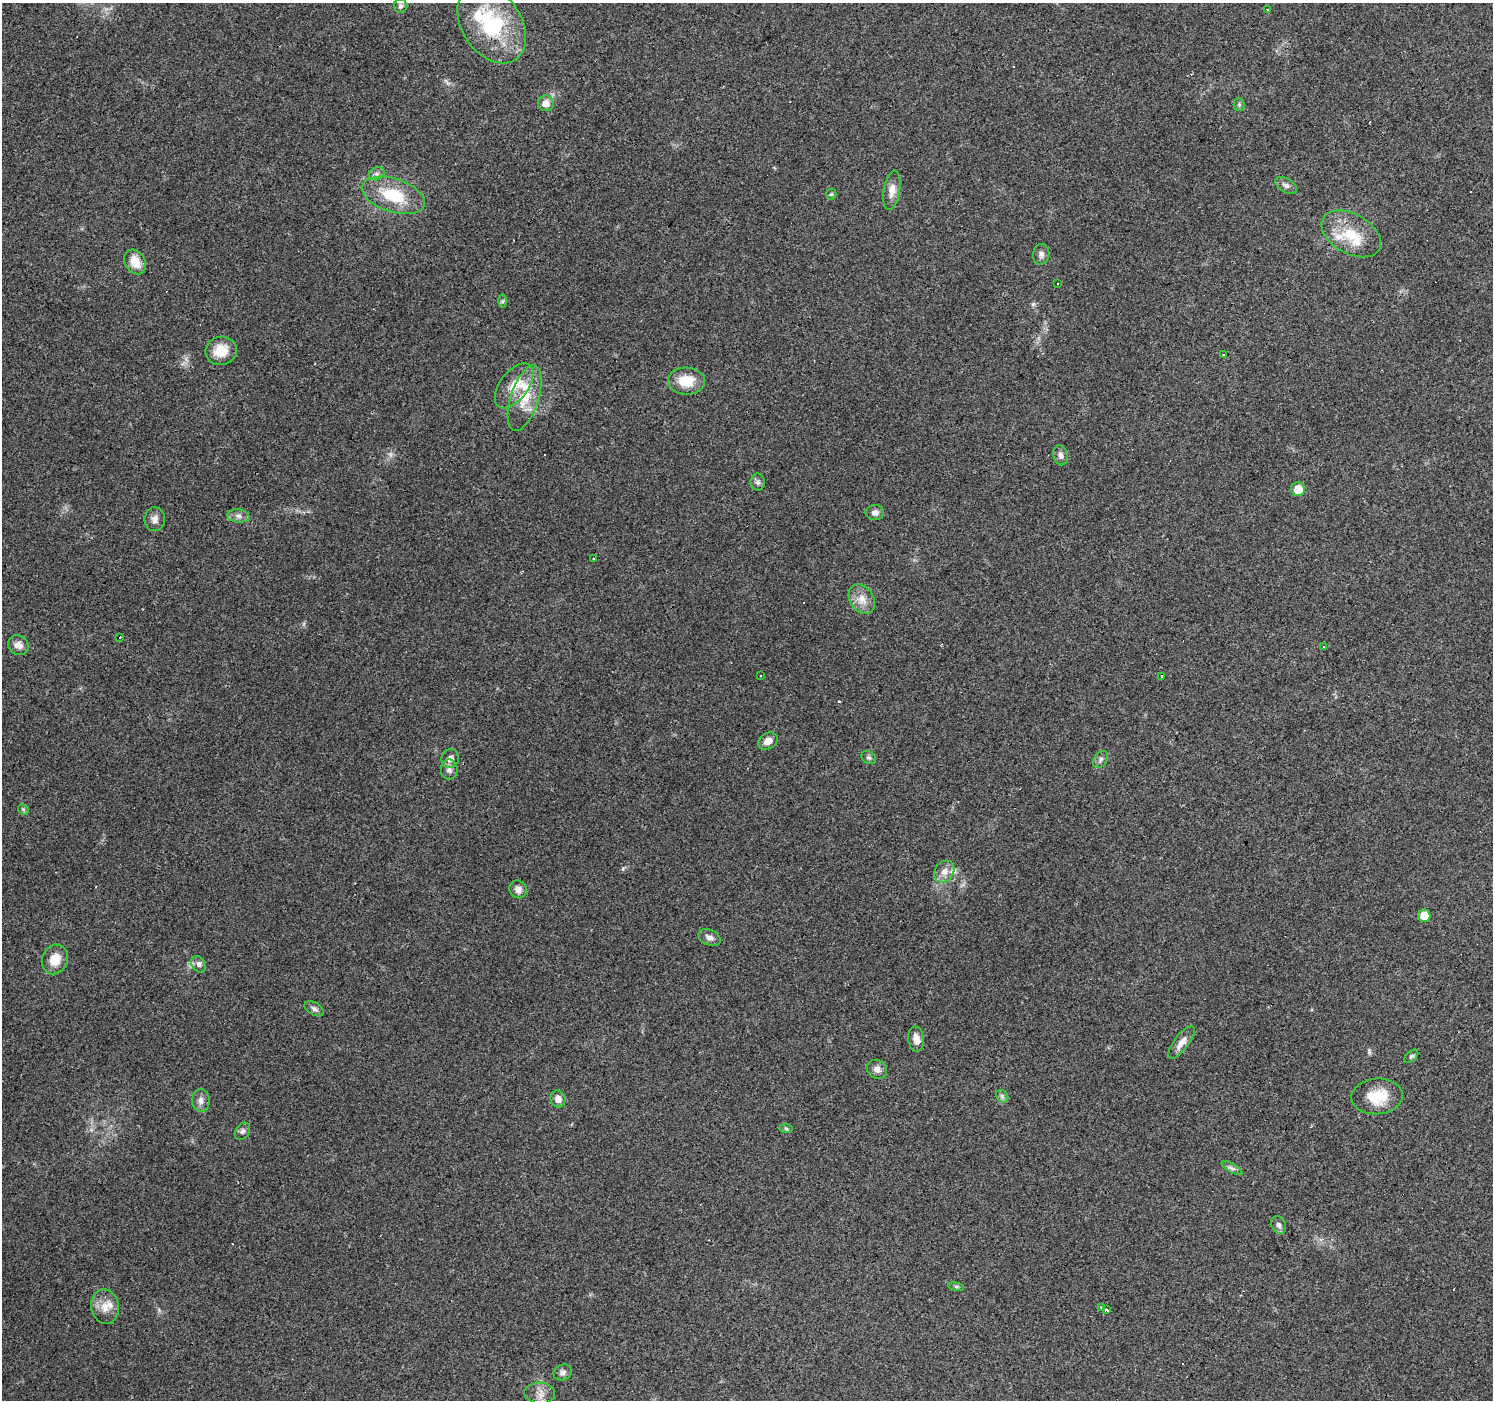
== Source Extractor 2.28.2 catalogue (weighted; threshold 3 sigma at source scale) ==
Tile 10 of 4 x 4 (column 2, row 3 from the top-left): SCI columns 1493-2983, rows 1571-2968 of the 5968 x 6005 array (HDU 1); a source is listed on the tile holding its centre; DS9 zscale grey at full resolution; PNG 1495 x 1402 px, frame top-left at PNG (2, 3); each listed source drawn as its Kron ellipse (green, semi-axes under 4 px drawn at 4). Shown black and unused: <1% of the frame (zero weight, under 3 of 4 exposures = <1% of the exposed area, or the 3 px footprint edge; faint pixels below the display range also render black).
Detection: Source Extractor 2.28.2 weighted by HDU 2 'WHT'; one run over the whole footprint, this tile lists its part. Background 0.0939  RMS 0.0067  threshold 0.0302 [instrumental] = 3 sigma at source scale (4.5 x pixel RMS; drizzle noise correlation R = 1.50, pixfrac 1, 0.0396/0.0396 arcsec/px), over >= 5 px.
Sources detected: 77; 8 cosmic-ray / hot-pixel residue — neither listed nor drawn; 5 inside a brighter listed object's ellipse — not listed separately; the other 64 listed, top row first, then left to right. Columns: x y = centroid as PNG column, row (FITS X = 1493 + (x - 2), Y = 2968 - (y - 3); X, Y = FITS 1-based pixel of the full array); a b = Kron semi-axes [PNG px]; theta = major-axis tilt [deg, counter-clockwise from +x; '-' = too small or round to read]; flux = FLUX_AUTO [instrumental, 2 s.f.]
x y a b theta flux
401 6 7 6 - 1.8
1267 10 4 2 - 0.56
492 24 43 29 -55 59
546 103 8 8 - 5
1239 104 6 5 - 1.1
377 174 8 6 21 2.2
1286 185 12 6 -31 2.6
892 190 20 8 80 6
831 194 5 5 - 0.9
393 195 33 16 -18 30
1351 234 32 19 -29 23
1041 254 10 8 84 2.7
135 262 13 10 -60 11
1058 283 3 2 - 0.66
502 301 6 4 89 0.99
221 351 16 14 11 12
1223 354 3 3 - 11
686 381 18 13 -3 16
514 386 26 14 53 13
525 398 34 14 72 20
1061 455 10 7 -77 2.8
758 482 8 7 - 1.9
1298 489 7 7 - 9.7
875 513 9 7 0 3
238 516 11 6 -7 3.1
155 519 12 10 89 3.8
594 558 3 3 - 2.1
862 599 16 11 -59 7.6
120 637 3 2 - 0.78
18 645 11 9 -38 4.3
1324 647 3 2 - 0.51
761 675 3 2 - 1.1
1162 677 3 3 - 25
768 741 10 8 31 5.1
450 758 9 8 - 3.6
869 758 8 6 -34 1.5
1101 760 9 6 53 2.2
449 770 10 8 -90 3.3
23 809 6 4 -46 0.93
944 871 11 9 56 5.3
518 889 9 8 - 3.8
1424 916 6 6 - 10
710 938 11 7 -25 3.3
55 959 15 13 67 12
199 964 9 7 -55 2.4
314 1009 11 6 -31 2.3
916 1039 12 8 -84 5
1181 1043 19 7 52 5.5
1411 1056 8 5 43 1.4
877 1069 10 9 - 3.6
1002 1096 7 5 -47 1.6
1377 1096 26 18 4 18
558 1099 8 7 - 3.7
201 1101 11 8 -89 3.6
786 1129 6 4 -3 1
242 1131 9 6 55 2.1
1232 1168 12 4 -30 2
1279 1225 9 7 -65 2.3
956 1287 8 4 -9 1.2
105 1307 17 13 -80 9.2
1101 1308 3 3 - 1.3
1106 1309 3 3 - 4.9
563 1372 9 7 23 2.4
540 1393 15 10 -3 6